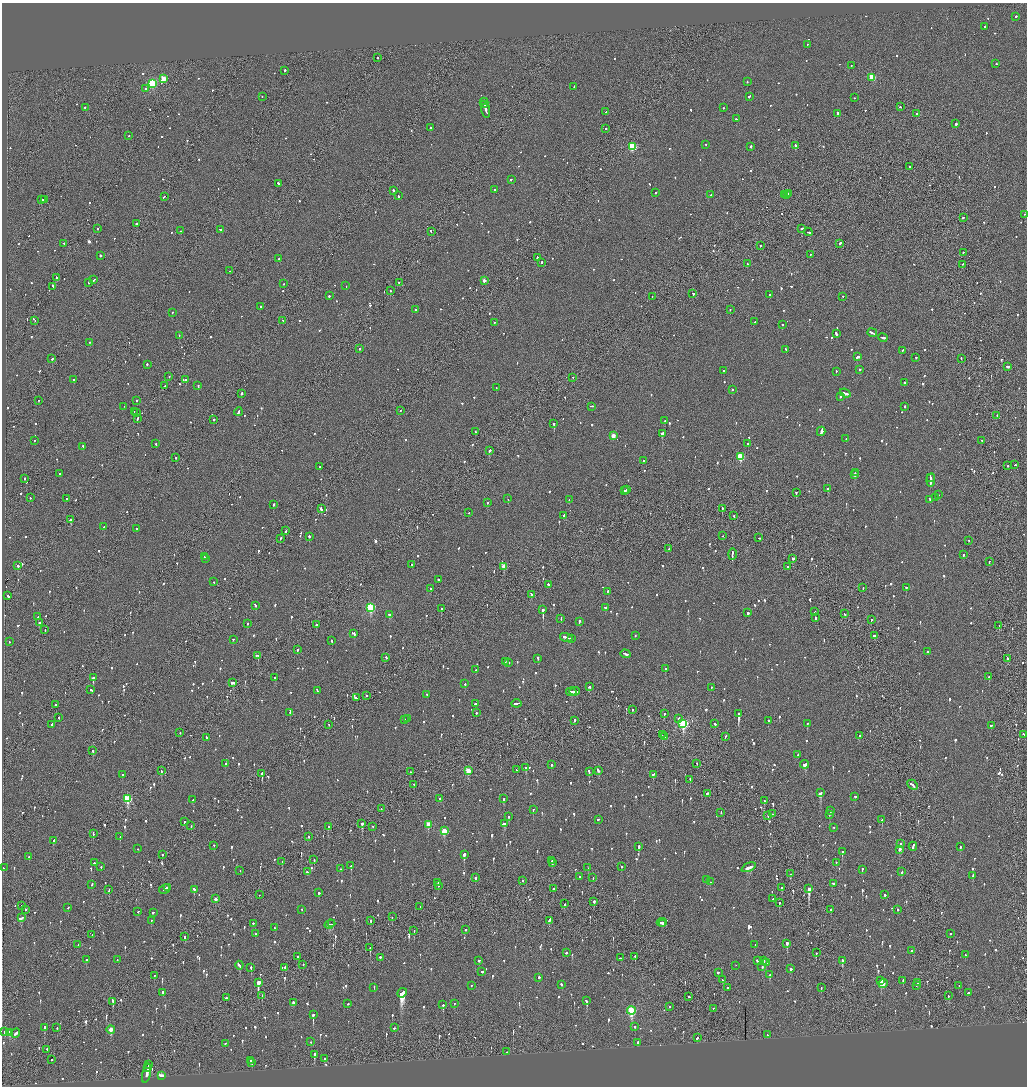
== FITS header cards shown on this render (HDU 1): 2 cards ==
NAXIS1  =                 2050
NAXIS2  =                 2168

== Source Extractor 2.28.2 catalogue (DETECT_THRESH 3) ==
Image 2050 x 2168 px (HDU 1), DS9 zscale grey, zoomed out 1/2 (1 PNG px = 2 x 2 image px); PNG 1029 x 1088 px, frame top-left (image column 2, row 2168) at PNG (2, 3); each listed source drawn as its Kron ellipse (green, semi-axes under 4 px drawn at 4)
Background -0.0784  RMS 0.068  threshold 0.203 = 3 sigma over >= 5 px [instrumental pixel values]
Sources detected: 1417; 50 cannot appear on this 1/2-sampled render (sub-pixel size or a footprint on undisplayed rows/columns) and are neither listed nor drawn; of the other 1367, the 500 brightest by FLUX_AUTO listed and drawn (867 fainter detections omitted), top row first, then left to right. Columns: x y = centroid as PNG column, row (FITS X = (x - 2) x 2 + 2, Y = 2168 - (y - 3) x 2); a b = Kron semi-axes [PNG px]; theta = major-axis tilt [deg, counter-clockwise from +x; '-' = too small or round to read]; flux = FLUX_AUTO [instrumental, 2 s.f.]
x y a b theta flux
1016 17 2 2 - 290
985 27 3 2 - 340
807 45 2 2 - 65
378 58 2 2 - 450
996 64 2 2 - 120
851 66 2 2 - 60
285 71 2 2 - 140
872 78 3 3 - 420
163 79 3 3 - 300
747 82 2 2 - 69
152 84 3 3 - 1300
574 87 3 2 - 99
146 89 2 2 - 78
262 97 2 2 - 77
749 97 3 2 - 110
854 98 2 2 - 140
484 103 5 2 - 290
484 105 4 1 - 170
900 107 2 2 - 67
85 108 2 2 - 120
723 108 2 1 - 120
486 111 7 2 -77 250
606 112 2 2 - 70
838 114 3 2 - 420
916 114 2 2 - 97
736 119 2 2 - 68
956 124 2 2 - 510
430 128 2 2 - 310
606 129 2 2 - 72
129 136 2 2 - 67
706 145 2 2 - 67
795 146 2 2 - 370
632 147 3 3 - 920
751 147 2 2 - 120
909 167 2 1 - 120
511 180 2 2 - 140
278 184 3 2 - 130
494 190 2 2 - 110
393 191 2 2 - 160
655 193 2 2 - 65
788 194 2 1 - 81
711 195 2 2 - 91
785 195 3 1 - 180
787 195 2 2 - 130
398 196 2 2 - 67
164 197 3 2 - 100
42 200 2 2 - 87
44 200 2 2 - 120
1024 215 2 1 - 73
963 218 2 2 - 94
136 224 2 2 - 140
97 229 2 2 - 110
802 229 3 2 - 190
221 230 3 2 - 110
181 231 2 2 - 83
431 232 2 2 - 86
808 232 4 2 - 410
64 244 2 2 - 70
840 244 3 2 - 140
760 246 2 2 - 180
963 253 2 2 - 68
810 255 2 2 - 64
100 256 2 2 - 190
537 258 3 2 - 140
279 259 2 2 - 160
542 263 2 2 - 210
747 264 2 2 - 77
962 265 2 1 - 110
229 271 2 2 - 61
56 278 3 1 - 260
94 280 3 2 - 79
484 281 2 2 - 120
89 283 2 2 - 170
399 283 2 2 - 75
284 284 2 1 - 71
346 286 2 2 - 180
53 287 3 2 - 190
390 291 2 2 - 83
693 294 2 2 - 130
770 295 2 2 - 58
329 296 2 2 - 83
652 297 2 1 - 58
843 297 2 2 - 58
260 307 2 2 - 71
416 310 2 2 - 69
730 310 2 2 - 65
172 313 2 2 - 110
35 321 2 1 - 75
283 321 2 2 - 88
755 322 2 2 - 73
494 323 2 2 - 86
782 325 2 2 - 72
872 333 5 2 - 250
836 334 4 2 - 150
179 336 2 2 - 62
883 338 5 2 - 260
89 343 2 2 - 110
359 349 2 2 - 110
786 350 2 2 - 90
902 351 2 2 - 75
858 357 4 2 - 260
916 358 2 2 - 58
52 359 2 2 - 150
961 359 2 2 - 85
147 365 2 2 - 75
1007 367 4 2 - 140
859 370 2 2 - 60
724 371 2 2 - 280
836 372 2 2 - 64
169 377 2 2 - 73
572 378 2 2 - 69
74 380 2 2 - 79
186 380 2 2 - 210
904 383 2 2 - 63
165 386 2 2 - 70
198 386 2 2 - 120
496 388 2 2 - 100
732 390 2 2 - 60
241 394 2 2 - 180
845 394 5 2 - 280
840 397 2 2 - 59
39 401 2 2 - 61
137 401 2 2 - 78
124 407 2 1 - 99
591 407 3 2 - 91
905 407 2 2 - 130
400 411 2 1 - 75
134 412 2 1 - 230
238 412 4 2 - 220
137 413 2 2 - 130
997 416 2 2 - 70
137 419 3 2 - 180
214 420 2 2 - 260
665 421 2 2 - 120
554 424 2 2 - 550
475 432 3 2 - 120
821 432 5 2 - 160
662 434 3 2 - 680
613 436 3 3 - 200
846 439 2 2 - 100
34 441 2 2 - 91
982 441 2 2 - 83
156 444 2 2 - 58
748 444 2 2 - 75
83 447 2 2 - 130
489 451 3 2 - 220
740 457 3 3 - 570
176 458 2 2 - 72
643 461 2 2 - 66
1015 465 2 2 - 65
1007 466 2 2 - 140
320 467 2 2 - 180
855 473 2 1 - 67
60 474 2 2 - 82
854 475 3 2 - 370
931 478 3 1 - 190
25 479 2 2 - 87
931 480 7 2 83 520
828 489 2 2 - 130
627 490 2 2 - 150
625 491 2 2 - 95
796 493 2 2 - 230
938 495 2 2 - 230
30 498 2 2 - 64
935 498 2 2 - 92
67 499 2 2 - 91
508 499 2 2 - 66
569 500 2 1 - 60
930 500 2 2 - 80
487 503 2 2 - 120
273 505 2 2 - 300
321 509 3 2 - 270
722 509 2 2 - 190
469 513 2 1 - 59
564 516 4 2 - 150
734 516 2 1 - 60
71 520 3 2 - 680
103 527 2 2 - 81
137 529 2 2 - 64
286 531 2 1 - 170
723 536 2 2 - 62
309 537 2 2 - 180
759 538 3 2 - 82
280 539 2 2 - 63
969 541 2 2 - 69
669 549 2 2 - 84
732 554 6 1 89 210
963 555 2 2 - 88
204 557 2 2 - 93
205 559 2 2 - 68
793 559 3 2 - 100
989 562 2 2 - 89
412 565 2 2 - 94
18 566 3 2 - 110
504 567 3 3 - 190
788 567 2 2 - 250
438 580 2 2 - 67
214 582 2 2 - 75
548 585 3 2 - 220
863 588 2 2 - 59
906 588 2 2 - 100
431 589 3 2 - 76
607 592 2 2 - 72
531 595 3 2 - 88
8 596 3 2 - 110
256 606 3 2 - 220
370 608 4 3 - 1200
605 608 2 2 - 69
441 609 2 2 - 380
543 610 2 2 - 1300
815 612 2 2 - 64
748 613 2 2 - 360
844 614 3 2 - 100
389 615 3 2 - 130
38 617 2 2 - 87
815 618 2 1 - 220
561 619 2 2 - 59
871 620 3 2 - 73
579 622 3 2 - 140
39 623 2 2 - 74
247 624 2 2 - 270
316 625 2 2 - 250
999 626 2 1 - 120
45 630 3 1 - 85
354 634 3 2 - 160
635 636 2 2 - 60
874 636 3 2 - 100
566 638 6 2 -14 280
571 639 3 2 - 150
233 640 2 2 - 58
332 641 2 2 - 110
9 642 2 2 - 63
297 650 2 2 - 76
928 652 2 2 - 69
625 654 5 2 - 180
258 656 3 2 - 160
386 658 3 2 - 120
538 659 2 2 - 160
1007 659 2 2 - 130
505 662 2 2 - 71
509 663 2 2 - 75
665 669 2 2 - 140
476 670 2 2 - 120
989 677 2 2 - 220
93 678 2 2 - 360
274 678 2 2 - 300
233 683 3 2 - 180
465 684 2 2 - 130
589 687 3 2 - 150
711 688 2 2 - 72
90 690 2 2 - 290
317 691 3 2 - 79
571 692 5 2 - 200
575 692 5 2 - 250
427 695 2 2 - 82
366 696 2 1 - 410
356 698 3 2 - 200
475 704 3 2 - 64
516 704 5 2 - 240
56 705 2 2 - 530
632 710 2 2 - 97
290 713 2 2 - 100
476 713 2 2 - 320
664 714 2 2 - 240
739 714 3 2 - 1800
59 718 2 2 - 98
408 719 3 2 - 240
678 719 3 2 - 77
405 720 2 2 - 75
574 721 3 1 - 99
768 721 2 2 - 130
683 724 4 3 - 1700
715 724 3 2 - 83
807 724 2 2 - 230
52 725 3 2 - 76
329 725 2 2 - 72
992 726 3 2 - 120
180 733 2 2 - 99
662 735 2 1 - 170
1023 735 2 2 - 94
859 736 2 2 - 64
664 737 2 2 - 120
726 737 2 2 - 77
206 738 3 2 - 160
93 751 2 2 - 220
798 755 2 2 - 84
225 764 3 2 - 71
697 764 2 2 - 61
552 765 2 2 - 210
804 765 4 2 - 200
526 768 2 2 - 87
516 770 2 2 - 85
161 771 2 2 - 86
468 771 3 3 - 330
598 771 3 2 - 170
410 772 2 2 - 60
589 772 3 2 - 190
262 774 3 1 - 510
122 775 2 2 - 63
653 775 3 2 - 100
690 780 2 1 - 71
414 785 2 2 - 72
913 785 6 2 -46 290
821 793 3 2 - 790
707 794 3 2 - 100
855 797 2 2 - 86
128 799 4 3 - 870
440 799 2 2 - 150
503 799 2 2 - 210
193 800 2 2 - 62
764 801 2 1 - 74
381 809 2 1 - 130
533 810 2 2 - 120
830 811 2 2 - 67
721 813 2 2 - 69
772 814 2 1 - 81
829 815 2 2 - 59
768 816 2 1 - 93
509 817 2 2 - 72
598 820 2 1 - 130
882 820 2 2 - 130
184 822 2 2 - 77
362 824 3 2 - 420
504 824 4 2 - 130
428 825 3 3 - 300
191 826 2 2 - 76
328 827 2 2 - 100
373 827 2 2 - 64
834 828 2 1 - 63
444 831 3 3 - 380
93 834 3 1 - 120
120 837 2 2 - 72
308 837 2 2 - 120
54 841 2 2 - 76
901 844 2 2 - 250
214 846 2 1 - 140
639 847 3 2 - 170
913 847 4 2 - 150
960 847 2 2 - 110
138 849 2 2 - 78
899 850 2 2 - 1500
842 852 2 2 - 200
162 855 2 2 - 58
464 855 3 2 - 460
29 857 2 2 - 66
314 860 2 1 - 85
552 861 2 2 - 130
282 862 3 2 - 83
94 863 2 2 - 760
553 863 2 2 - 61
836 863 2 2 - 63
351 866 2 2 - 400
101 867 2 2 - 78
621 867 2 2 - 68
3 868 2 2 - 59
588 868 2 2 - 88
749 868 8 2 25 240
341 869 2 2 - 60
862 870 2 2 - 76
240 871 2 2 - 59
307 872 2 2 - 64
902 872 4 2 - 100
791 874 3 2 - 120
973 876 3 2 - 150
579 877 2 2 - 81
475 878 2 2 - 84
593 878 2 2 - 92
707 880 2 2 - 160
523 881 2 1 - 210
710 882 2 2 - 190
438 883 2 2 - 110
833 884 2 2 - 64
92 885 3 2 - 72
439 886 2 1 - 76
168 888 3 1 - 120
782 888 2 2 - 81
165 889 6 2 31 220
553 889 2 2 - 330
809 889 4 2 - 1400
109 890 3 2 - 140
194 890 2 2 - 190
319 893 3 2 - 84
259 895 2 1 - 60
885 895 2 2 - 200
215 899 3 2 - 88
773 899 2 2 - 110
594 902 2 2 - 260
779 903 2 2 - 63
564 904 4 1 - 190
21 906 2 1 - 170
420 907 2 1 - 97
68 908 2 2 - 73
25 910 2 1 - 86
302 910 2 2 - 79
831 910 2 1 - 73
897 910 2 2 - 79
138 912 2 2 - 78
153 913 3 2 - 77
392 917 2 1 - 67
21 918 4 2 - 170
151 921 2 2 - 70
371 921 2 2 - 200
549 921 4 2 - 150
662 923 5 2 - 200
253 924 2 2 - 100
330 924 5 2 - 270
332 924 4 2 - 170
663 924 2 2 - 94
275 928 3 2 - 120
465 930 2 2 - 190
414 931 2 1 - 77
255 934 2 1 - 77
950 934 2 2 - 120
92 935 2 1 - 230
185 937 3 1 - 180
787 944 3 2 - 220
78 945 2 1 - 62
755 945 2 2 - 220
370 948 2 1 - 190
912 951 2 2 - 130
566 953 2 2 - 99
816 953 2 2 - 75
965 955 2 2 - 62
298 957 2 2 - 73
635 957 2 2 - 210
380 958 2 2 - 270
621 958 3 2 - 91
86 960 2 2 - 150
117 960 2 2 - 58
479 961 2 2 - 65
757 961 2 2 - 120
763 961 2 2 - 420
842 961 3 2 - 180
767 963 2 2 - 200
303 965 2 2 - 180
239 966 4 2 - 190
736 966 2 1 - 76
762 967 3 2 - 87
251 968 2 2 - 320
285 968 2 2 - 110
790 969 2 2 - 800
482 972 3 2 - 480
718 973 3 2 - 73
770 975 2 2 - 140
154 976 2 2 - 58
539 978 2 2 - 360
722 980 2 2 - 79
881 981 3 2 - 380
903 981 2 2 - 74
258 983 3 2 - 12000
918 983 2 2 - 60
883 984 4 3 - 110
562 985 2 2 - 200
471 986 2 2 - 80
916 986 2 2 - 77
959 986 2 2 - 70
374 988 2 2 - 71
727 988 2 2 - 200
821 988 2 1 - 63
163 993 3 2 - 110
402 993 5 4 - 3500
968 993 2 1 - 81
262 996 2 1 - 85
948 996 3 1 - 280
689 997 2 2 - 110
226 998 2 2 - 90
586 1001 4 2 - 380
113 1002 3 2 - 160
293 1003 3 2 - 420
348 1004 2 1 - 72
455 1004 2 2 - 67
443 1005 2 2 - 310
669 1007 2 2 - 62
713 1009 2 1 - 59
631 1011 4 3 - 1100
313 1015 3 2 - 580
635 1027 2 2 - 59
45 1028 3 2 - 650
57 1028 2 2 - 150
394 1028 2 2 - 64
111 1030 4 2 - 150
4 1032 2 2 - 110
9 1033 3 2 - 140
15 1034 5 2 - 150
767 1035 2 2 - 70
697 1038 3 2 - 250
311 1042 2 1 - 57
638 1043 4 2 - 190
225 1044 2 2 - 73
47 1050 3 1 - 110
507 1052 2 2 - 130
314 1055 3 2 - 240
325 1059 2 2 - 93
52 1060 2 2 - 72
250 1061 2 2 - 71
252 1063 2 2 - 220
149 1065 4 2 - 340
148 1068 2 1 - 190
147 1074 10 2 77 320
161 1076 3 3 - 120
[867 fainter detections neither listed nor drawn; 50 sub-pixel or undisplayed-footprint detections neither listed nor drawn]